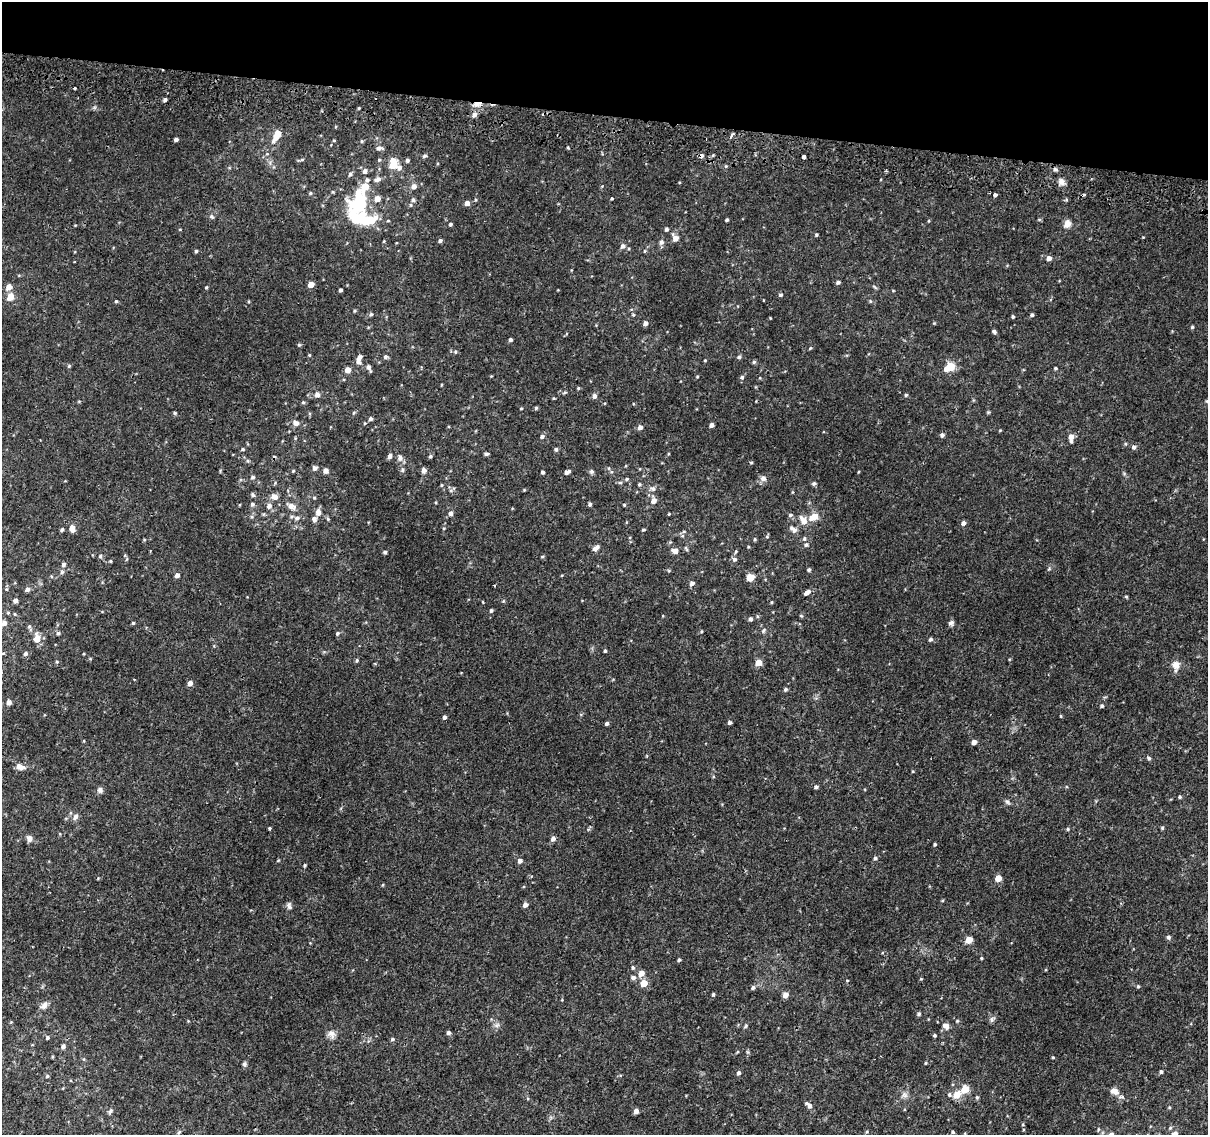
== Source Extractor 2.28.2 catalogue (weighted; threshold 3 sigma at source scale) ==
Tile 2 of 4 x 4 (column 2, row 1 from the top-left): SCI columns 1211-2416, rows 3662-4794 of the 4842 x 5116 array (HDU 1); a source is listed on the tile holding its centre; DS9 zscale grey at full resolution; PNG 1210 x 1137 px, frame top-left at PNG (2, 2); no overlay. Shown black and unused: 10% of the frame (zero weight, under 2 of 3 exposures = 2% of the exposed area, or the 3 px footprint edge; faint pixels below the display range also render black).
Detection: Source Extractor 2.28.2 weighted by HDU 2 'WHT'; one run over the whole footprint, this tile lists its part. Background 0.00508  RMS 0.0022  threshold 0.0101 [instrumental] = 3 sigma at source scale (4.5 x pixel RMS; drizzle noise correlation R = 1.50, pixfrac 1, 0.0396/0.0396 arcsec/px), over >= 5 px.
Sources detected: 298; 3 inside a brighter object's white glare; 3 cosmic-ray / hot-pixel residue — not listed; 6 inside a brighter listed object's ellipse — not listed separately; the other 286 listed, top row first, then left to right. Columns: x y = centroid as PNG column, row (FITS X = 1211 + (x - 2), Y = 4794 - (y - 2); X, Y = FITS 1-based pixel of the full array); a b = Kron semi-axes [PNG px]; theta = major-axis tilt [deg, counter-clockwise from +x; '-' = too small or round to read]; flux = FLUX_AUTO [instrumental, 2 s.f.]
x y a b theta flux
75 88 3 3 - 0.71
165 100 4 4 - 0.52
477 104 10 6 12 1.4
359 108 3 3 - 0.24
474 115 6 5 - 0.92
278 133 11 6 59 3.1
732 135 7 3 59 0.49
176 139 4 3 - 0.61
334 140 5 3 - 0.19
362 141 5 4 - 0.26
379 148 9 5 -4 0.75
424 156 7 4 26 0.33
804 157 4 3 - 1.9
302 160 5 4 - 0.31
379 160 5 5 - 0.28
407 160 5 5 - 0.41
393 164 6 5 - 6.8
726 166 5 3 - 0.25
399 168 7 6 - 0.82
1055 169 5 4 - 0.45
365 171 6 6 - 0.85
350 174 7 5 53 0.48
1061 182 9 8 - 1.1
365 187 19 10 51 4.7
414 187 6 6 - 0.99
333 192 5 3 - 0.21
310 193 5 4 - 0.3
1084 194 3 3 - 0.45
995 195 3 3 - 2.7
377 199 5 5 - 2.1
612 199 4 3 - 0.22
360 200 14 8 32 15
413 200 6 5 - 0.49
467 203 5 4 - 1.2
211 216 7 5 -4 0.44
357 218 26 19 -16 8.7
1039 219 5 4 - 0.26
727 220 3 3 - 0.36
388 221 5 3 - 0.21
928 221 5 3 - 0.18
450 224 4 4 - 0.34
1067 224 11 8 61 1.3
180 229 4 3 - 0.17
666 229 5 4 - 0.44
816 235 4 3 - 0.3
1143 237 3 3 - 0.16
675 238 9 6 -58 1.5
384 241 4 3 - 0.2
440 241 4 4 - 0.49
661 242 7 6 - 0.75
623 246 6 5 - 0.79
196 251 4 4 - 0.31
645 251 4 4 - 0.23
1049 258 5 4 - 1.2
838 282 5 4 - 0.47
311 284 5 4 - 2.2
9 287 8 7 - 1.2
206 287 4 3 - 0.26
875 287 8 2 -40 0.28
340 290 4 3 - 0.45
780 295 5 4 - 0.37
10 297 6 5 - 3.4
116 301 4 4 - 0.25
870 301 5 4 - 0.27
355 311 4 3 - 0.27
371 314 5 5 - 0.32
633 315 4 4 - 0.24
1032 315 4 4 - 0.44
1013 317 4 3 - 0.31
770 318 3 3 - 0.15
645 323 5 4 - 0.89
934 323 4 4 - 0.18
1192 327 4 4 - 0.29
994 332 5 4 - 0.43
510 340 4 4 - 0.48
299 345 5 4 - 0.27
810 348 4 3 - 0.26
455 352 5 5 - 0.32
309 355 4 4 - 0.2
385 357 5 5 - 0.44
739 357 5 4 - 0.47
359 358 9 6 65 1.2
705 360 3 3 - 0.18
754 362 6 5 - 0.37
69 366 5 5 - 0.3
368 367 6 6 - 0.58
950 367 6 5 - 9.1
1055 368 4 4 - 0.28
348 370 5 5 - 1.7
697 376 4 3 - 0.2
742 377 6 5 - 0.5
441 385 4 2 - 0.17
578 388 4 3 - 0.24
565 393 5 3 - 0.28
317 395 8 6 82 0.79
906 395 4 4 - 0.32
594 396 7 5 82 0.67
1207 401 5 5 - 0.29
303 402 5 4 - 0.29
536 408 5 4 - 0.3
521 409 3 3 - 0.22
988 412 5 5 - 0.23
175 413 4 4 - 0.3
353 413 5 3 - 0.25
370 419 4 4 - 0.53
296 423 8 7 - 0.93
711 425 4 4 - 0.78
640 427 5 5 - 0.86
1000 430 5 3 - 0.18
942 435 5 5 - 0.44
542 436 5 4 - 0.52
1071 437 6 5 - 1.4
1134 447 6 5 - 0.65
243 449 5 4 - 0.26
556 449 4 4 - 0.43
486 454 5 4 - 0.35
390 456 5 4 - 0.72
430 457 5 4 - 0.36
400 458 10 7 -80 0.92
248 461 6 4 -71 0.31
751 462 5 3 - 0.22
315 468 5 5 - 0.73
609 468 5 3 - 0.23
402 470 7 5 90 0.44
424 470 6 5 - 0.9
293 471 4 4 - 0.25
326 471 5 5 - 1.1
591 471 6 6 - 0.47
543 472 3 3 - 0.38
567 472 8 5 22 0.68
858 472 4 3 - 0.16
253 477 5 5 - 0.45
763 478 8 7 - 0.95
626 479 5 4 - 0.33
620 483 6 4 0 0.33
814 483 5 5 - 0.44
639 484 4 4 - 0.36
441 485 5 3 - 0.22
653 489 8 7 - 0.75
451 490 6 4 19 0.31
524 490 4 3 - 0.18
253 495 7 5 -42 0.38
274 497 8 6 -23 1.5
654 501 6 6 - 1.3
252 504 5 5 - 0.52
590 504 4 4 - 0.44
624 505 4 4 - 0.25
269 506 7 6 - 0.9
291 506 11 7 -28 1.5
318 512 8 6 -89 1.2
450 513 5 5 - 0.77
669 514 4 3 - 0.21
790 515 6 5 - 0.42
814 517 9 6 27 3.1
297 518 8 6 19 0.74
314 519 7 6 - 0.74
803 520 12 7 -55 2.1
963 523 5 4 - 0.8
72 528 6 5 - 2.2
444 528 4 3 - 0.18
62 529 5 4 - 0.37
793 529 11 6 -42 1
643 530 4 3 - 0.29
767 536 5 4 - 0.27
755 539 5 4 - 0.27
804 539 6 5 - 0.4
144 540 5 3 - 0.2
806 545 6 5 - 0.39
595 548 8 5 45 1
675 551 7 6 - 1.1
385 552 4 4 - 0.45
100 556 5 5 - 0.37
542 556 5 3 - 0.24
734 559 6 6 - 0.56
110 561 4 4 - 0.24
63 564 6 5 - 0.65
1049 569 5 4 - 0.26
809 570 4 4 - 0.41
62 572 5 5 - 0.44
177 575 5 4 - 0.95
51 576 5 3 - 0.19
750 577 6 5 - 3.2
692 583 6 5 - 0.63
27 589 6 5 - 0.61
807 592 7 4 37 1
1126 597 5 4 - 0.24
15 601 4 4 - 0.7
483 602 4 3 - 0.15
772 602 4 3 - 0.2
491 611 4 4 - 0.39
8 613 4 4 - 0.22
801 616 5 3 - 0.21
751 619 5 4 - 0.51
4 623 6 6 - 1.1
133 623 4 4 - 0.23
951 623 7 6 - 0.56
29 626 7 5 -88 0.43
702 631 4 3 - 0.18
763 631 7 4 60 0.32
58 633 5 4 - 0.34
337 633 5 4 - 0.37
37 638 11 8 -90 2
931 639 5 4 - 0.41
605 651 4 3 - 0.3
25 653 5 5 - 0.52
357 661 5 4 - 0.31
57 662 4 3 - 0.2
758 663 6 6 - 1.7
1176 665 13 9 -89 1.7
190 683 5 4 - 1.3
785 689 4 4 - 0.4
9 702 5 5 - 1
1102 706 4 4 - 0.4
444 717 5 4 - 0.55
607 723 4 4 - 0.47
729 723 4 4 - 0.47
974 742 5 4 - 1.1
1149 758 5 5 - 0.38
20 766 11 6 -24 1.3
913 771 5 3 - 0.19
816 787 4 4 - 0.45
100 790 8 7 - 0.67
1180 797 5 4 - 0.32
1007 802 8 5 -36 0.48
75 816 9 6 59 0.85
269 828 3 3 - 0.56
1162 828 5 3 - 0.26
1068 829 5 4 - 0.28
29 839 8 7 - 0.87
553 839 5 5 - 0.9
935 844 4 3 - 0.28
875 858 5 5 - 0.43
278 860 4 4 - 0.2
520 861 5 5 - 0.82
305 865 4 4 - 0.27
998 878 5 4 - 3.5
383 885 5 3 - 0.21
525 905 5 4 - 0.97
289 906 10 6 -68 0.66
1168 937 5 5 - 0.49
969 940 5 4 - 4
981 958 4 3 - 0.23
679 960 4 4 - 0.33
633 967 5 5 - 0.35
641 973 6 5 - 2.1
633 977 6 5 - 0.68
847 980 4 3 - 0.18
644 983 5 5 - 3.8
1138 986 5 4 - 0.31
753 988 5 5 - 0.58
713 994 4 4 - 0.3
785 995 5 5 - 1.4
44 1005 12 7 55 1.1
919 1014 5 5 - 0.4
992 1019 7 7 - 0.59
957 1021 5 4 - 0.22
497 1025 8 5 25 0.63
746 1026 6 4 39 0.32
945 1026 9 7 -40 1.2
448 1032 5 4 - 0.58
331 1034 12 9 -50 1.2
934 1035 4 4 - 0.29
47 1037 5 5 - 0.38
392 1039 5 4 - 0.4
63 1046 5 4 - 0.73
1053 1057 4 3 - 0.2
84 1059 5 3 - 0.21
926 1063 3 3 - 0.21
244 1064 7 5 -86 0.46
1161 1072 4 4 - 0.4
739 1073 5 4 - 0.59
47 1076 6 4 45 0.27
965 1089 5 5 - 5.4
1114 1091 12 9 -27 1.5
904 1095 8 8 - 0.89
949 1095 6 6 - 0.53
957 1095 6 5 - 3.8
977 1097 5 4 - 0.33
809 1105 10 5 -41 0.97
110 1111 8 5 61 0.48
636 1111 4 4 - 1.3
1023 1124 4 4 - 0.26
1098 1129 6 3 72 0.27
179 1132 6 4 45 0.31
953 1132 4 4 - 0.35
1174 1134 8 5 41 1.6
Overlapping masked pixels (flux is a lower limit): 1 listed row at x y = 477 104
Isophote crosses this tile's border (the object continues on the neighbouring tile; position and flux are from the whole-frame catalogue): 2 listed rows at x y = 1207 401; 1174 1134